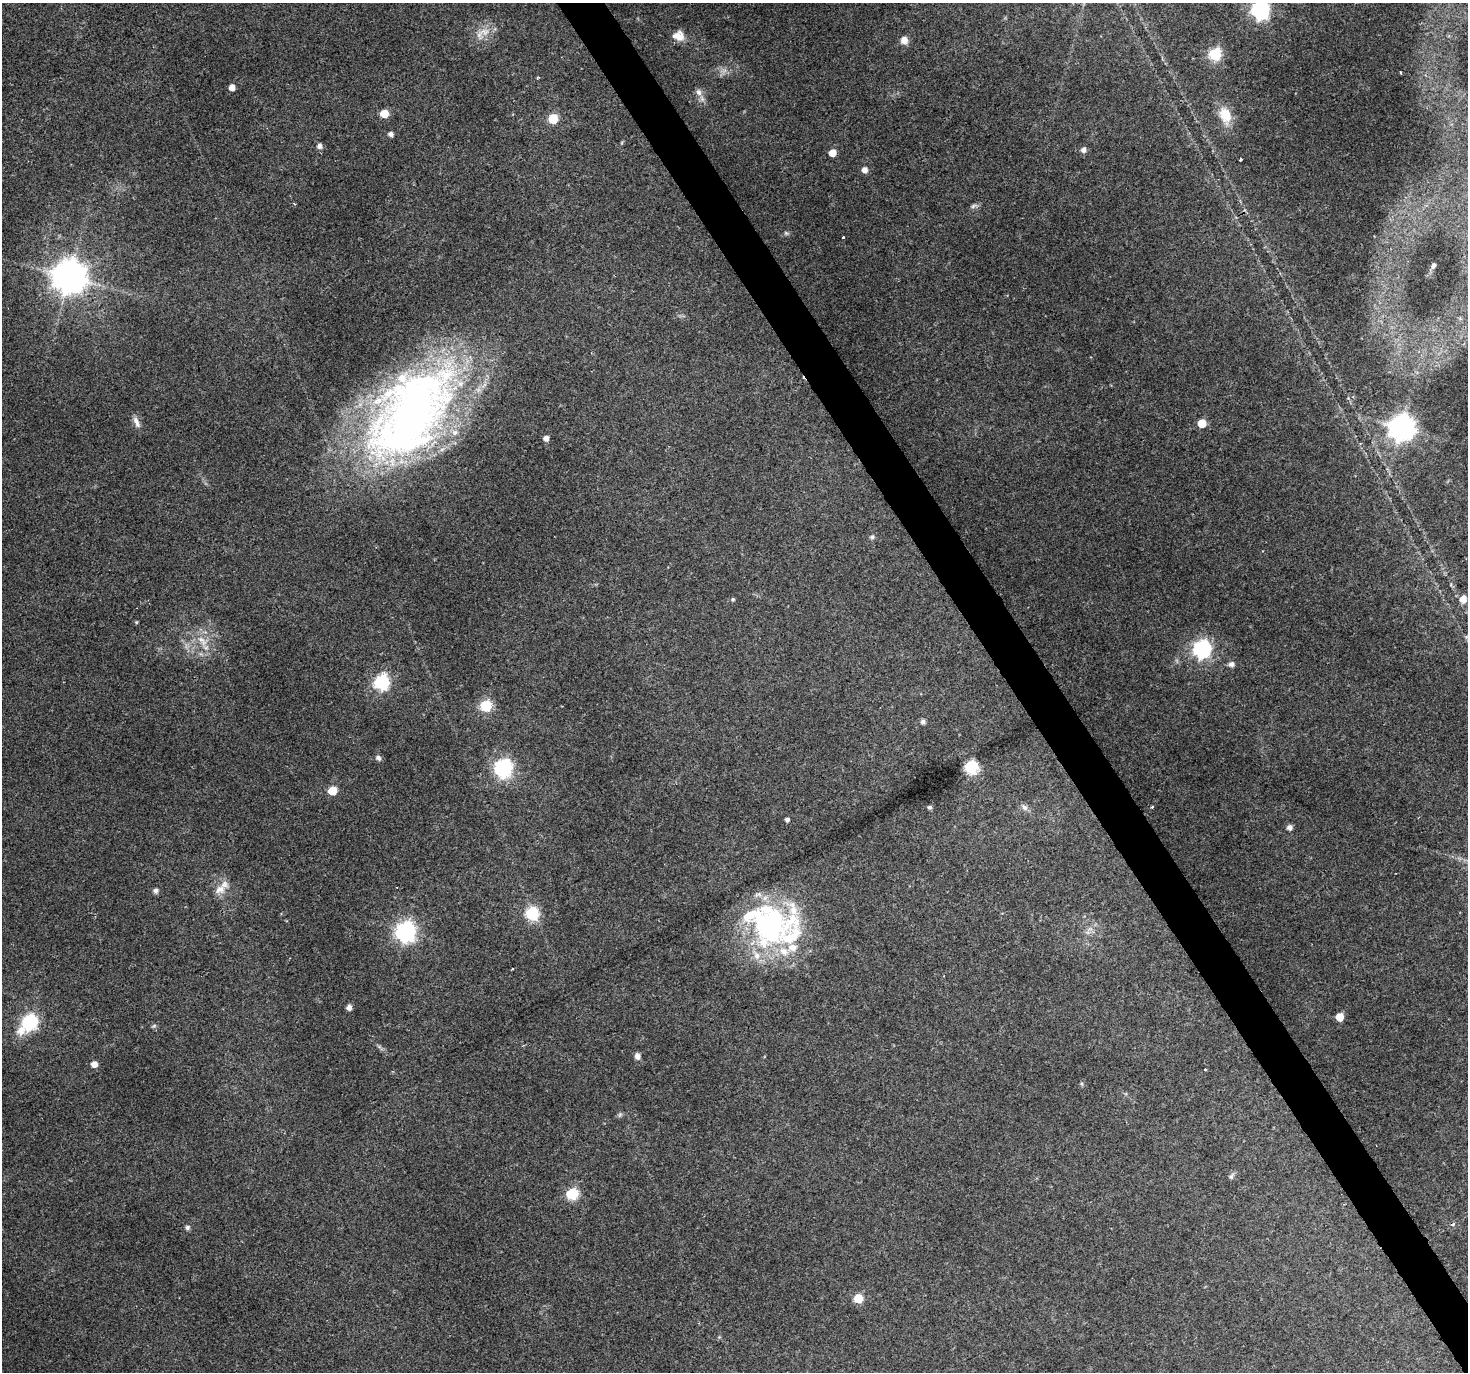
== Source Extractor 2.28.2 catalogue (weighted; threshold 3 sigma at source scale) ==
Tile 6 of 4 x 4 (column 2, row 2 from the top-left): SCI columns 1467-2932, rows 2857-4226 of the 5868 x 5773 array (HDU 1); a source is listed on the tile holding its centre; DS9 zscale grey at full resolution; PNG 1470 x 1374 px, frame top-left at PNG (2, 3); no overlay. Shown black and unused: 3% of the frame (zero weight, under 2 of 3 exposures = <1% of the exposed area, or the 3 px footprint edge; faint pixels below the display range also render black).
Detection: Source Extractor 2.28.2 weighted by HDU 2 'WHT'; one run over the whole footprint, this tile lists its part. Background 0.0715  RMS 0.0085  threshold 0.0383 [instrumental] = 3 sigma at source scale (4.5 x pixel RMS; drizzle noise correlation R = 1.50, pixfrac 1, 0.0396/0.0396 arcsec/px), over >= 5 px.
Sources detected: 72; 1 too faint to see at this stretch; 1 cosmic-ray / hot-pixel residue — not listed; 8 inside a brighter listed object's ellipse — not listed separately; the other 62 listed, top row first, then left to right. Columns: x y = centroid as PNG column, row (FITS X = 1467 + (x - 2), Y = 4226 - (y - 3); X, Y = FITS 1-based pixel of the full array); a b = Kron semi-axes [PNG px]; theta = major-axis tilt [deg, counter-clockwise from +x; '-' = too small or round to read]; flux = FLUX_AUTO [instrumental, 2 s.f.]
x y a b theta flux
1260 10 7 7 - 290
485 32 16 10 -8 9.3
679 38 17 11 84 8
904 40 9 8 - 6.4
1215 54 6 6 - 93
537 78 4 3 - 0.82
232 87 5 4 - 6.9
699 92 10 8 -71 4.4
384 114 6 5 - 16
1225 115 22 14 -70 18
553 119 6 6 - 37
391 134 5 4 - 3.7
319 146 6 6 - 3.6
1084 150 5 5 - 4.2
833 153 5 5 - 11
1240 160 3 3 - 3.9
865 170 5 5 - 5.8
973 206 9 4 36 2.1
786 233 7 4 -45 1.3
843 237 3 3 - 9.6
1433 266 5 4 - 1.9
69 277 10 10 - 1700
410 413 123 66 52 600
136 422 17 6 -65 4.8
1202 423 5 5 - 20
1402 427 8 8 - 940
546 438 5 5 - 4.7
872 537 7 5 13 2.1
733 599 5 4 - 1.3
1463 599 7 6 - 8.7
136 622 4 4 - 0.85
202 640 18 8 -52 9.1
1202 649 7 7 - 260
1232 664 6 5 - 3.9
381 683 7 6 - 160
485 706 6 6 - 68
923 722 6 6 - 2.6
378 758 8 6 -35 2.5
971 767 6 6 - 140
503 768 7 7 - 250
332 791 5 5 - 24
929 807 6 5 - 1.6
1024 807 9 7 -51 3.5
1152 807 3 2 - 0.81
787 820 4 4 - 2.9
1290 827 5 5 - 4.4
156 890 5 5 - 3.5
220 890 17 11 31 10
532 913 6 6 - 100
770 924 64 45 23 160
405 932 8 7 - 410
349 1008 6 6 - 3.8
1340 1017 5 5 - 19
30 1022 9 6 48 180
154 1026 6 5 - 1.5
637 1056 8 6 -69 3.6
94 1064 5 5 - 7.1
1205 1070 3 2 - 1.3
1231 1176 9 6 55 2.3
572 1194 6 6 - 83
187 1227 7 6 - 1.9
858 1299 5 5 - 33
Isophote crosses this tile's border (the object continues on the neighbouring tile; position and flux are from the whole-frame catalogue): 1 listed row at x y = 1260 10